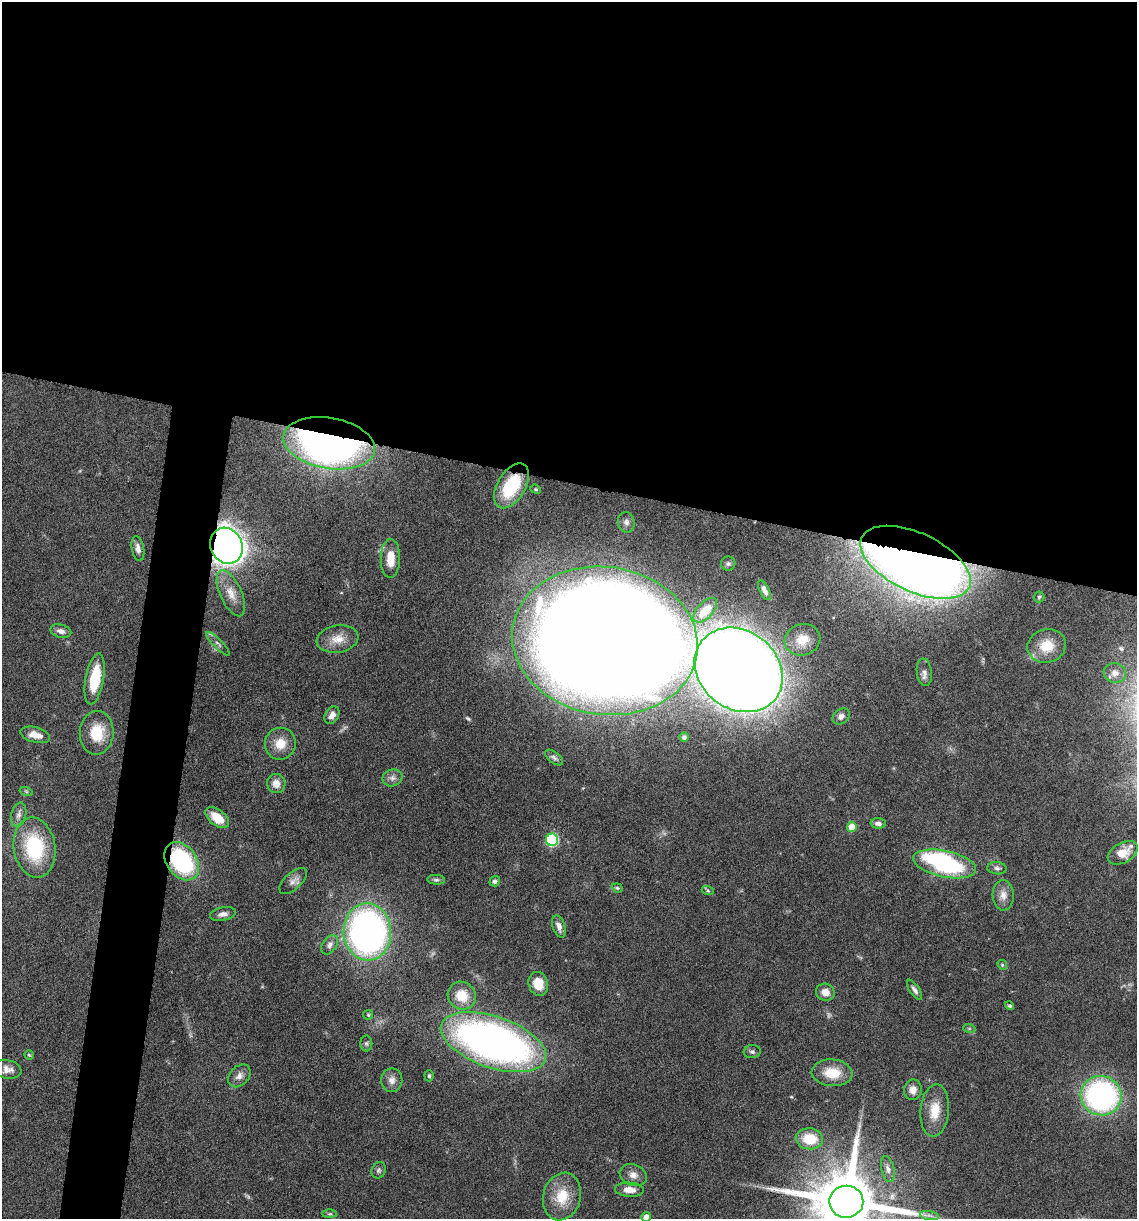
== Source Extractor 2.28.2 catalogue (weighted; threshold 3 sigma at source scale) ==
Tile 3 of 4 x 4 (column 3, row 1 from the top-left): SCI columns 2506-3640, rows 3652-4868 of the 4893 x 4871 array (HDU 1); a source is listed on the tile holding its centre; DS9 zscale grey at full resolution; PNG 1139 x 1221 px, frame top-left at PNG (2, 2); each listed source drawn as its Kron ellipse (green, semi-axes under 4 px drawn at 4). Shown black and unused: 43% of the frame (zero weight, under 10 of 20 exposures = <1% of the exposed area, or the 3 px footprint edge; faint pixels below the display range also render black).
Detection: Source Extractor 2.28.2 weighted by HDU 2 'WHT'; one run over the whole footprint, this tile lists its part. Background 0.0424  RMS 0.0026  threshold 0.0105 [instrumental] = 3 sigma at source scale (4.09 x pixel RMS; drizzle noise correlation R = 1.36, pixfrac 0.8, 0.05/0.05 arcsec/px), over >= 5 px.
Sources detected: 87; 2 too faint to see at this stretch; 1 inside a brighter object's white glare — neither listed nor drawn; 1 inside a brighter listed object's ellipse — not listed separately; the other 83 listed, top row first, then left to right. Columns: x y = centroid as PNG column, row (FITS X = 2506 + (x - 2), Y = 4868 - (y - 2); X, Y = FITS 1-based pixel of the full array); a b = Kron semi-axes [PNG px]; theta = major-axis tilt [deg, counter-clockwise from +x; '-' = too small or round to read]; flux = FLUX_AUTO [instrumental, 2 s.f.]
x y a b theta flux
329 443 46 25 -10 140
511 486 24 14 59 13
536 489 5 4 - 0.32
626 522 10 8 -79 1.1
226 546 18 16 -64 220
138 549 13 6 -80 1.2
390 558 19 9 89 4.1
915 562 59 29 -25 400
728 563 7 7 - 0.54
764 590 11 4 -64 1.1
231 593 25 11 -66 3.5
1039 597 5 5 - 0.42
705 610 15 8 47 3
61 631 11 6 -16 1.1
338 639 21 13 9 3.5
802 640 18 15 19 3.7
605 641 93 74 -9 850
218 644 16 4 -45 0.77
1047 646 19 16 14 5.4
739 670 47 39 -38 660
924 672 14 7 -83 1.2
1115 673 11 10 - 1.7
95 679 26 9 80 9.1
332 715 9 6 59 1.5
841 716 9 7 39 1.1
97 733 22 17 86 6.8
35 735 15 7 -15 2.6
684 737 4 4 - 0.59
280 744 16 15 - 3.9
554 757 11 5 -37 0.66
392 778 10 8 18 1.1
276 783 9 9 - 2
26 791 7 4 -19 0.35
19 815 12 7 75 1.1
217 818 14 8 -38 4.2
878 823 7 5 -2 0.84
852 827 5 5 - 5.1
552 840 6 6 - 28
34 847 30 21 -81 17
1123 853 16 10 29 4.2
182 861 21 15 -54 25
945 864 32 13 -12 24
997 868 10 6 -5 0.77
436 880 9 5 -4 0.52
293 881 17 8 42 1.5
495 881 5 5 - 0.69
617 888 5 4 - 0.34
708 891 6 4 -19 0.35
1003 895 15 10 -87 1.9
223 914 13 6 10 1.2
559 926 11 6 -73 1.5
367 932 29 24 -87 110
330 945 11 7 54 1
1002 965 5 4 - 0.33
538 984 12 9 -73 4.3
915 990 12 4 -56 0.87
825 992 9 8 - 2.1
462 996 14 13 - 4.7
1010 1006 5 4 - 0.43
368 1015 5 5 - 0.29
969 1028 6 4 -19 0.34
493 1042 55 25 -19 130
366 1043 8 6 90 0.55
752 1052 8 6 6 0.63
29 1055 4 4 - 0.32
7 1069 14 9 -10 1.8
832 1073 20 13 -4 5.1
239 1076 13 9 45 1.5
429 1076 5 4 - 0.38
392 1080 12 10 89 1.6
913 1090 10 9 - 1.7
1101 1096 20 19 - 58
935 1110 26 14 85 5.1
809 1139 14 10 -5 6.2
888 1169 13 6 -76 1.2
379 1170 8 7 - 0.64
633 1175 14 10 -20 1.7
629 1190 14 7 -4 2.1
562 1196 24 18 75 6.9
846 1202 17 16 - 2800
330 1214 7 4 0 0.41
929 1216 9 4 -9 0.75
646 1217 5 5 - 1.3
Overlapping masked pixels (flux is a lower limit): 5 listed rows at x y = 329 443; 511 486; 226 546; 915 562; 182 861
Isophote crosses this tile's border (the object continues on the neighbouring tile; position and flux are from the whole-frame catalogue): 2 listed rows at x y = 846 1202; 646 1217